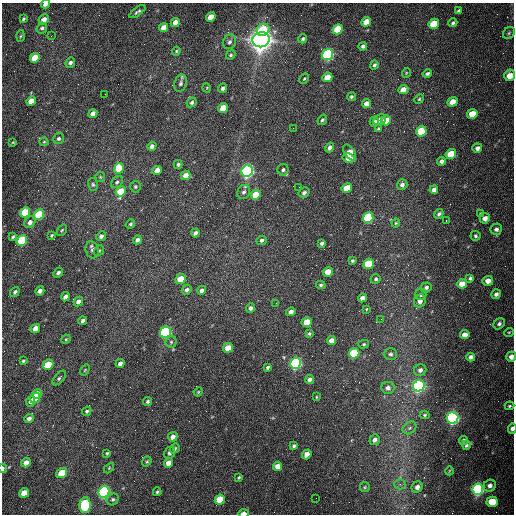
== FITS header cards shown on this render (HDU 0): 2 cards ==
NAXIS1  =                  512 /fastest changing axis
NAXIS2  =                  512 /next to fastest changing axis

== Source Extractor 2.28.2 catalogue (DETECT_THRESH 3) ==
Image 512 x 512 px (HDU 0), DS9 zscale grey, 1 PNG px = 1 image px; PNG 516 x 516 px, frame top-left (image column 1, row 512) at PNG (2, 3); each listed source drawn as its Kron ellipse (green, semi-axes under 4 px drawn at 4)
Background 1560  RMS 24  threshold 72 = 3 sigma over >= 5 px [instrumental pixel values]
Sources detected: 203; all 203 listed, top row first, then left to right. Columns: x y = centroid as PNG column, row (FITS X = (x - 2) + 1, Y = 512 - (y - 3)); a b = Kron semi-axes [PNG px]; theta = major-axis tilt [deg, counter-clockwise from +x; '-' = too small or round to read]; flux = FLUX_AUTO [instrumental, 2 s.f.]
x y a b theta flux
45 4 4 3 - 7.4e+03
459 11 4 3 - 3.6e+03
137 12 9 4 36 3.7e+03
211 17 5 4 - 2.5e+04
23 19 4 3 - 2.2e+03
44 19 5 4 - 1.3e+04
175 22 5 4 - 1.0e+04
366 22 5 4 - 2.2e+04
453 23 5 4 - 2.8e+03
434 24 5 5 - 6.1e+04
164 27 5 4 - 1.5e+04
42 28 6 5 - 4.2e+03
338 29 5 4 - 6.8e+04
263 30 6 5 - 5.6e+04
509 33 6 5 - 2.8e+03
21 36 5 3 - 1.9e+03
51 36 3 2 - 1.4e+03
303 39 5 4 - 2.4e+03
261 40 9 7 17 2.2e+06
229 42 8 6 57 4.9e+03
363 46 4 4 - 3.7e+03
176 51 4 3 - 1.7e+03
231 55 5 3 - 2.2e+03
328 55 6 5 - 3.5e+05
35 58 5 4 - 4.4e+04
70 63 5 4 - 4.1e+03
374 65 5 4 - 3.0e+03
406 73 5 3 - 1.3e+03
427 74 5 4 - 3.4e+03
510 75 6 5 - 2.1e+04
327 77 5 4 - 2.3e+04
304 79 6 4 61 2.0e+03
181 83 9 6 74 4.7e+03
207 88 5 3 - 1.2e+03
223 88 5 4 - 4.1e+03
403 90 5 4 - 1.3e+04
105 94 2 2 - 7.6e+02
351 97 4 4 - 2.7e+03
419 99 5 4 - 2.0e+03
31 101 5 4 - 2.4e+04
192 102 5 4 - 3.0e+03
452 102 5 4 - 1.8e+04
367 104 5 4 - 1.2e+04
223 108 5 4 - 3.4e+04
93 113 5 4 - 8.0e+03
472 114 5 5 - 2.6e+04
322 120 5 4 - 2.8e+03
379 120 7 5 29 8.2e+03
386 120 5 5 - 2.2e+04
374 122 5 4 - 4.3e+03
293 128 2 2 - 7.4e+02
378 128 4 3 - 2.0e+03
421 131 5 5 - 6.6e+04
59 139 6 5 - 3.4e+03
13 142 3 3 - 1.6e+03
44 142 4 4 - 1.6e+03
152 146 5 4 - 6.1e+03
330 148 5 4 - 6.1e+03
477 148 5 4 - 5.5e+03
350 152 9 5 -55 3.0e+04
451 154 5 5 - 4.8e+04
348 158 6 4 -13 1.3e+04
441 161 4 4 - 4.8e+03
178 164 4 3 - 2.6e+03
119 168 5 5 - 4.5e+04
157 170 5 4 - 1.5e+04
283 170 6 5 - 3.9e+03
247 171 6 5 - 7.2e+05
186 175 5 4 - 1.3e+04
100 177 5 4 - 1.8e+03
117 182 7 5 45 3.5e+03
93 185 6 5 - 2.7e+03
402 185 5 5 - 5.2e+03
135 187 6 5 - 2.6e+03
299 187 2 2 - 9.3e+02
347 188 5 4 - 2.9e+04
434 190 4 4 - 5.4e+03
121 191 5 4 - 4.2e+04
244 192 7 6 - 4.7e+03
304 193 6 5 - 4.5e+03
256 195 5 5 - 3.7e+04
25 212 5 4 - 6.9e+04
439 214 5 4 - 3.0e+03
480 214 4 4 - 2.0e+03
39 215 5 5 - 8.2e+04
368 218 5 5 - 1.7e+05
485 218 5 5 - 8.7e+03
446 220 3 2 - 1.6e+03
30 222 6 5 - 6.8e+03
396 223 4 3 - 1.8e+03
130 224 5 4 - 2.6e+03
496 229 6 5 - 5.4e+03
62 230 6 3 54 1.9e+03
195 233 4 3 - 5.3e+03
51 235 3 3 - 1.7e+03
101 236 5 4 - 4.2e+03
475 236 5 5 - 2.7e+03
13 237 4 3 - 2.1e+03
137 240 4 4 - 5.3e+03
262 240 5 4 - 4.2e+03
22 241 5 5 - 1.5e+05
322 243 4 3 - 3.2e+03
92 250 8 6 -73 5.2e+03
99 251 6 4 52 2.0e+03
352 261 3 3 - 2.5e+03
368 264 5 5 - 6.7e+04
328 272 5 4 - 1.7e+04
58 273 5 4 - 4.5e+03
470 278 4 4 - 3.1e+03
181 279 5 4 - 3.5e+04
376 279 5 5 - 2.8e+03
488 281 5 5 - 1.2e+04
462 284 5 4 - 1.9e+04
321 285 5 4 - 2.2e+03
426 287 5 5 - 3.8e+03
187 290 5 4 - 4.6e+03
202 290 4 4 - 6.3e+03
40 291 5 4 - 6.2e+03
15 292 5 4 - 3.1e+03
421 294 6 5 - 3.9e+03
496 294 5 4 - 5.3e+03
65 297 5 4 - 6.6e+03
362 298 4 4 - 6.6e+03
78 301 5 4 - 6.5e+03
420 301 7 5 53 7.5e+03
276 303 2 2 - 1.2e+03
250 308 5 4 - 5.0e+03
366 309 4 3 - 1.5e+03
291 312 5 4 - 7.8e+03
381 319 2 2 - 1.0e+03
83 321 4 3 - 4.5e+03
307 322 5 4 - 3.1e+04
499 324 6 5 - 3.9e+03
35 328 5 4 - 1.4e+04
166 332 6 5 - 3.5e+05
509 332 5 3 - 1.5e+03
309 334 4 4 - 2.3e+03
465 335 5 4 - 1.2e+04
66 339 5 4 - 1.9e+03
331 340 5 4 - 1.0e+04
171 342 5 5 - 2.5e+03
364 344 5 4 - 2.0e+03
228 348 5 4 - 2.2e+04
354 353 5 5 - 1.0e+05
390 354 6 5 - 3.6e+03
471 357 4 4 - 5.4e+03
511 357 5 5 - 9.9e+03
23 361 4 3 - 2.2e+03
120 363 5 3 - 5.3e+03
295 363 6 5 - 4.3e+05
48 365 5 4 - 5.0e+04
268 367 4 3 - 3.1e+03
85 370 6 3 54 1.4e+03
420 370 6 5 - 5.0e+03
59 378 9 4 50 3.3e+03
310 380 4 4 - 6.0e+03
419 386 6 5 - 5.7e+05
388 388 6 6 - 5.9e+03
198 392 5 3 - 1.6e+03
37 394 5 4 - 1.7e+04
316 397 4 2 - 1.3e+03
35 398 6 4 46 1.6e+04
31 401 5 4 - 8.8e+03
148 401 5 4 - 2.9e+03
509 406 5 3 - 2.0e+03
87 411 5 4 - 2.9e+03
425 415 5 4 - 2.2e+03
29 418 5 4 - 5.9e+03
453 418 6 5 - 6.4e+05
410 428 7 5 37 4.1e+03
512 429 5 4 - 6.1e+03
173 437 5 4 - 7.5e+03
375 440 6 5 - 6.3e+03
463 440 5 4 - 2.9e+03
466 445 4 3 - 3.0e+03
294 446 4 3 - 3.0e+03
175 448 5 4 - 2.8e+03
107 453 4 3 - 1.9e+03
170 453 6 5 - 5.5e+03
307 454 5 4 - 1.3e+04
147 461 5 3 - 2.1e+03
26 463 5 4 - 1.0e+04
168 463 5 4 - 1.4e+04
277 466 5 4 - 1.2e+04
3 468 4 2 - 5.8e+03
109 468 6 4 46 1.8e+03
449 471 4 3 - 1.4e+03
62 473 6 4 36 4.1e+04
239 477 4 3 - 2.0e+03
400 484 5 5 - 3.2e+03
490 486 6 5 - 7.0e+03
365 487 5 4 - 1.9e+03
417 487 6 5 - 6.6e+03
478 489 6 5 - 5.1e+05
104 492 6 5 - 4.5e+05
157 492 4 3 - 2.3e+03
24 493 5 4 - 2.6e+04
316 498 2 2 - 3.1e+03
113 499 6 5 - 3.2e+03
220 500 5 5 - 4.3e+04
492 502 5 5 - 4.5e+04
85 505 8 5 88 1.7e+05
244 513 5 3 - 1.2e+04
At the frame edge (FLAGS 8, measured only in part): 6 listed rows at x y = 45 4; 510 75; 511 357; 512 429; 3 468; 244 513